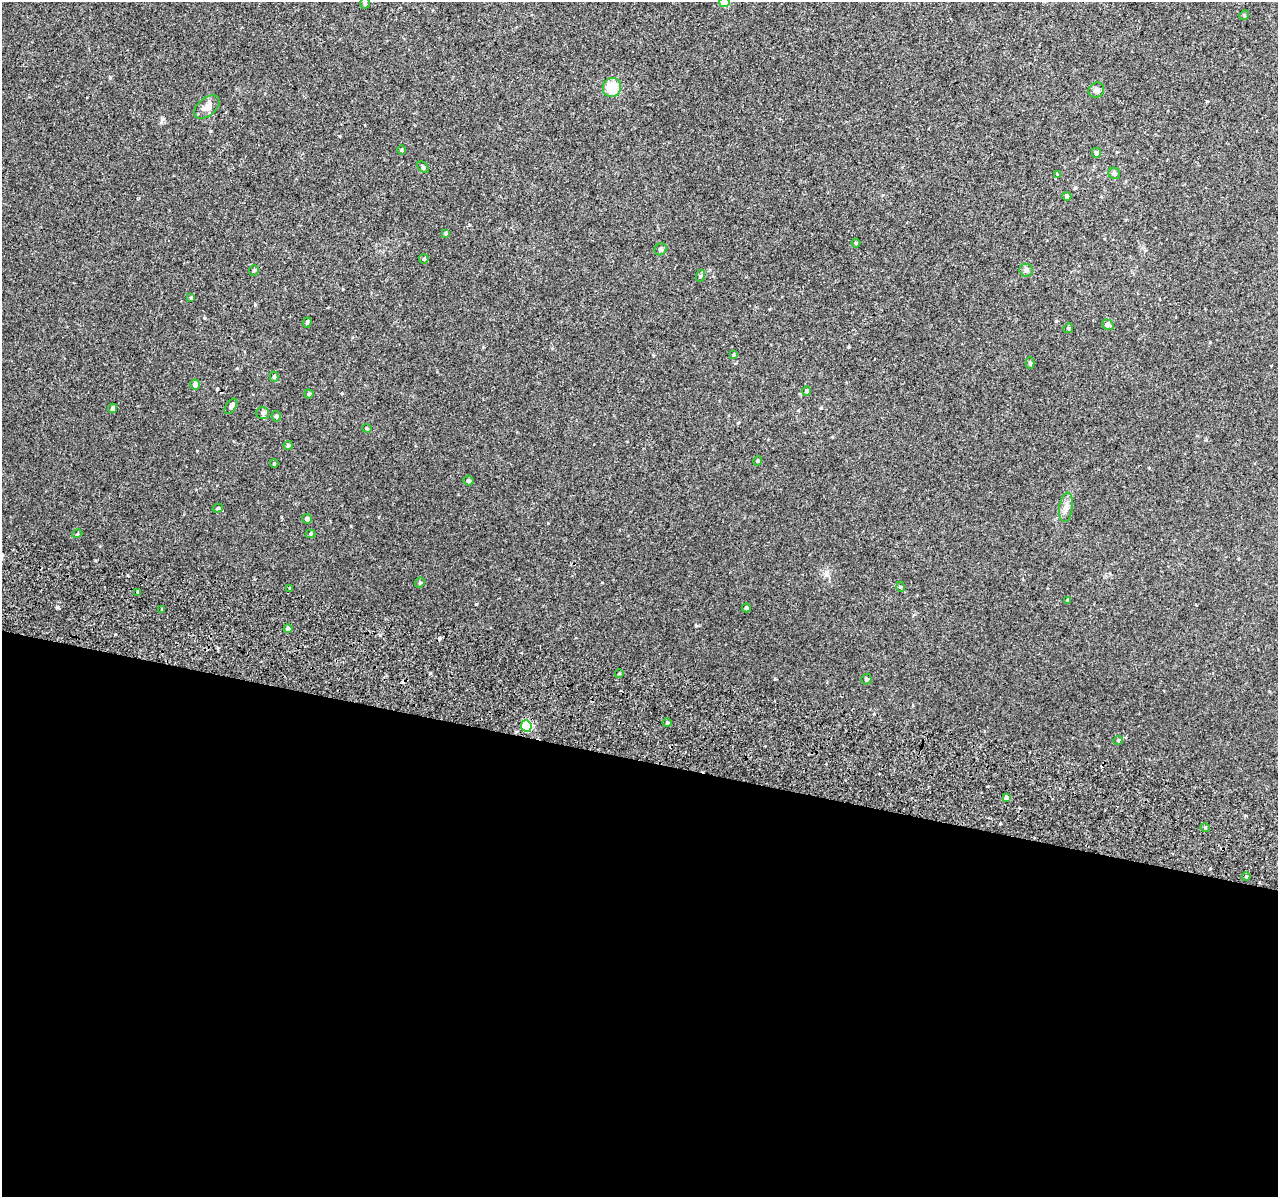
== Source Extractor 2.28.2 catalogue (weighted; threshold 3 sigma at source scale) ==
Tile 14 of 4 x 4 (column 2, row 4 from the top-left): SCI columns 1331-2606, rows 331-1525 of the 5221 x 5500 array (HDU 1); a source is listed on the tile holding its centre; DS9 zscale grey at full resolution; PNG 1280 x 1199 px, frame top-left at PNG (2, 2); each listed source drawn as its Kron ellipse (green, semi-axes under 4 px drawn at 4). Shown black and unused: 37% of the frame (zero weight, under 2 of 3 exposures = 6% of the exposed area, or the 3 px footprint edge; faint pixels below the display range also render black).
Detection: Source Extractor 2.28.2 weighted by HDU 2 'WHT'; one run over the whole footprint, this tile lists its part. Background 0.014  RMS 0.0065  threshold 0.0293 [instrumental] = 3 sigma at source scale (4.5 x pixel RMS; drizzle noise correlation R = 1.50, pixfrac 1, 0.0396/0.0396 arcsec/px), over >= 5 px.
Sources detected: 63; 4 cosmic-ray / hot-pixel residue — neither listed nor drawn; the other 59 listed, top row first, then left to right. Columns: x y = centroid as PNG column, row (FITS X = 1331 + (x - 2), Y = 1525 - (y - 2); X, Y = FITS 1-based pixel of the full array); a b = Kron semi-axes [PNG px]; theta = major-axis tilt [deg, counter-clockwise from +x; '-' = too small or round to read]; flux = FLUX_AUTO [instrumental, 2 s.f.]
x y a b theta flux
724 2 5 5 - 16
365 3 5 5 - 1.1
1244 15 5 4 - 0.8
612 87 9 9 - 15
1096 90 8 7 - 2.1
207 107 14 9 39 4.8
401 150 5 3 - 0.59
1096 153 5 4 - 1.4
423 167 7 4 -45 0.83
1114 173 6 5 - 1.3
1057 174 4 2 - 0.44
1067 196 4 4 - 1.7
445 233 4 3 - 0.7
856 243 4 4 - 0.78
661 249 6 5 - 1.1
424 259 4 4 - 0.84
1026 270 7 6 - 1.6
254 271 5 5 - 0.95
700 276 6 4 70 0.8
191 298 4 4 - 0.87
307 323 5 4 - 0.87
1108 325 6 5 - 1.7
1068 328 5 4 - 0.78
733 355 4 3 - 0.63
1030 363 5 4 - 1.2
274 377 5 4 - 1
195 385 5 5 - 3
806 391 5 4 - 1.2
309 394 4 4 - 0.89
231 406 9 5 56 2.1
113 408 5 4 - 1.5
262 413 7 6 - 1.6
276 416 5 4 - 1
367 428 5 4 - 0.77
288 445 4 4 - 0.68
757 461 5 3 - 0.65
274 464 4 4 - 0.63
469 481 5 4 - 1.2
1066 507 15 6 83 3.5
218 508 5 4 - 0.99
307 519 5 4 - 1.8
77 534 5 3 - 0.54
310 534 5 4 - 0.73
420 583 5 4 - 0.87
901 587 5 3 - 0.56
290 588 4 3 - 0.45
138 592 4 3 - 5.1
1068 600 4 3 - 0.72
746 608 4 4 - 1
162 610 3 3 - 2.7
288 629 4 4 - 1.4
619 674 4 3 - 0.55
866 679 5 5 - 0.9
667 723 4 4 - 0.68
526 726 6 5 - 41
1118 740 5 4 - 0.77
1006 798 4 4 - 2
1205 828 5 3 - 0.61
1246 876 4 3 - 0.71
Isophote crosses this tile's border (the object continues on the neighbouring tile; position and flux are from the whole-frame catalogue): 2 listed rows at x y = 724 2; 365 3
Unlisted compact peaks at least as high as the median listed source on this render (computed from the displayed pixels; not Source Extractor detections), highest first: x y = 57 607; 476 604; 430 673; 110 78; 162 119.